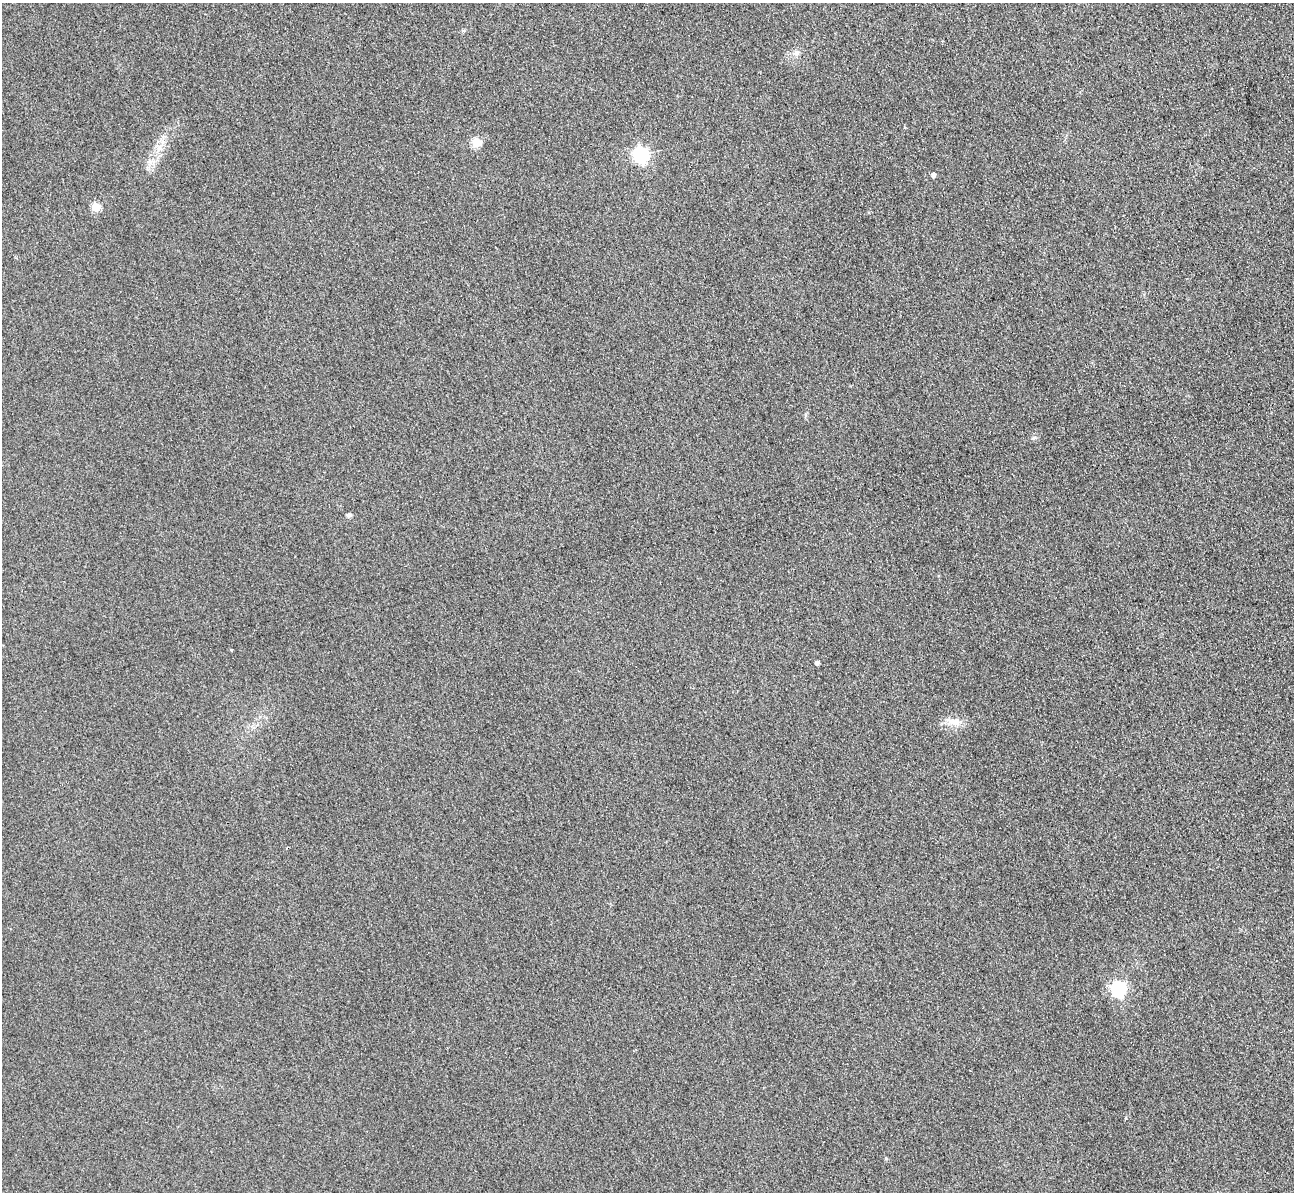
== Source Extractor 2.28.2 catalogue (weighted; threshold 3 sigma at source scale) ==
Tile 10 of 4 x 4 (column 2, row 3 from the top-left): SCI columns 1321-2612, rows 1352-2541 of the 5225 x 5207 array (HDU 1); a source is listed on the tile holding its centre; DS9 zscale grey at full resolution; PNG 1296 x 1194 px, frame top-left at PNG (2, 3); no overlay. Shown black and unused: <1% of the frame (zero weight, under 3 of 4 exposures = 3% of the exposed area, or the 3 px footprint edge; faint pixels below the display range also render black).
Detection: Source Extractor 2.28.2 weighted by HDU 2 'WHT'; one run over the whole footprint, this tile lists its part. Background 0.315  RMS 0.024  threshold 0.108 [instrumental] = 3 sigma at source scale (4.5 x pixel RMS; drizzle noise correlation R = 1.50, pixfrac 1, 0.05/0.05 arcsec/px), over >= 5 px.
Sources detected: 12; all 12 listed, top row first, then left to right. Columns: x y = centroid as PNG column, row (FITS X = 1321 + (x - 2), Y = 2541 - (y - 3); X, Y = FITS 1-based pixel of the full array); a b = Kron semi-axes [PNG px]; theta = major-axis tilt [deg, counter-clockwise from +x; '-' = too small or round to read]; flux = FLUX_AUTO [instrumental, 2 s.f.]
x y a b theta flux
796 53 9 7 26 9.1
476 142 5 5 - 74
159 148 12 5 72 13
641 155 7 6 - 580
933 175 4 4 - 8
96 207 5 5 - 80
1034 438 7 4 19 4.3
349 515 6 5 - 4.6
817 663 4 4 - 8.9
956 722 11 10 - 20
1118 989 6 6 - 460
886 1158 4 4 - 2.7
Unlisted compact peaks at least as high as the median listed source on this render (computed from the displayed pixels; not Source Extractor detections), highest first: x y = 231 650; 1126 1118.